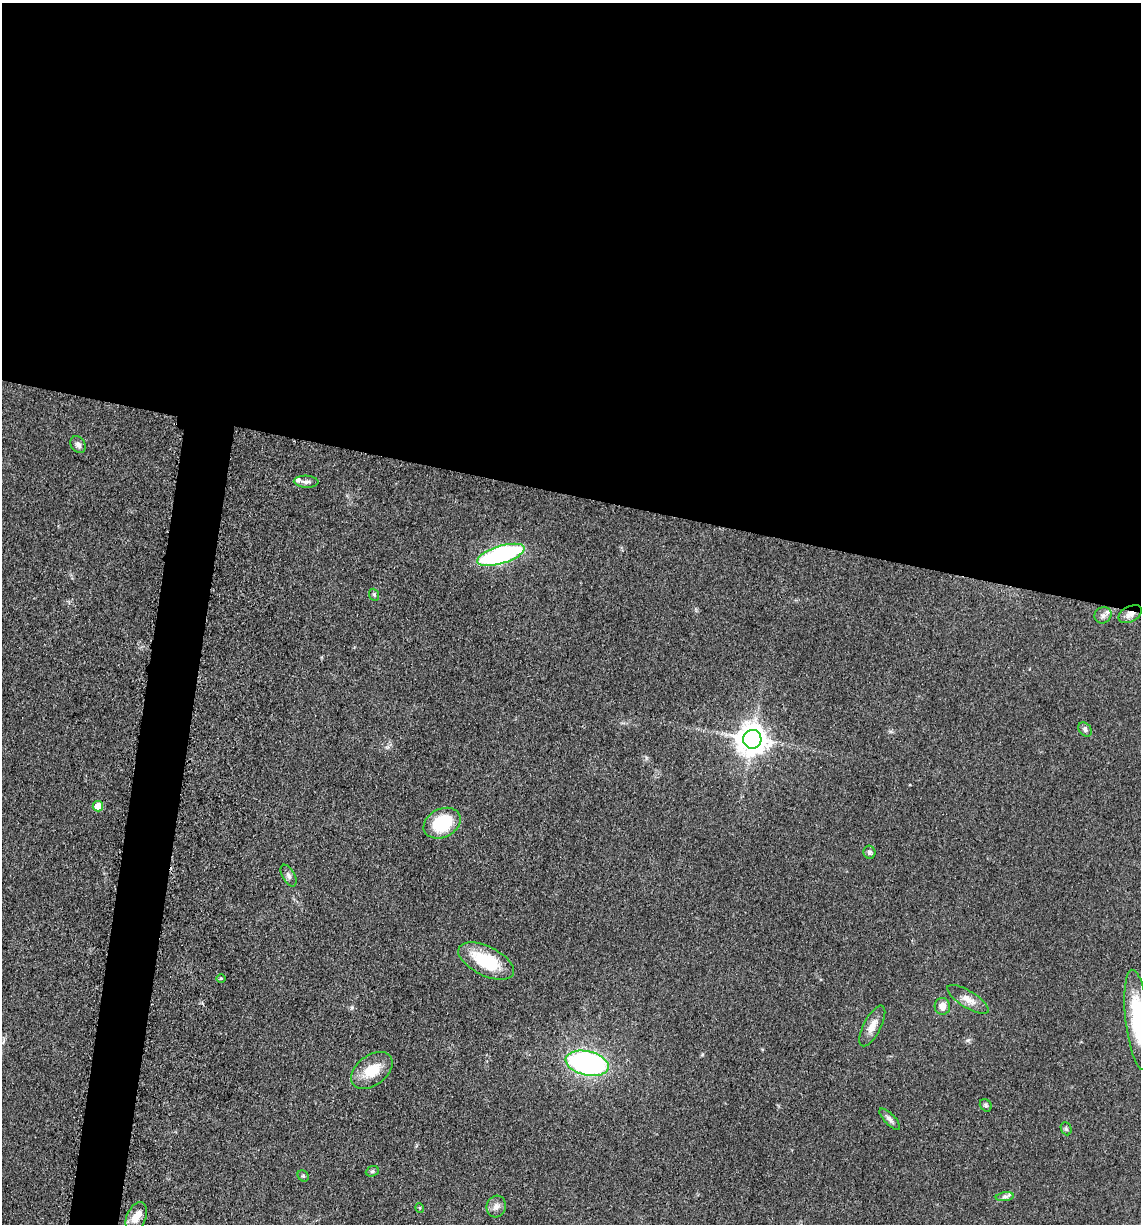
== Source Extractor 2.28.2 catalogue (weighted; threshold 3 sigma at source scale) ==
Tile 3 of 4 x 4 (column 3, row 1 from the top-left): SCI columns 2524-3662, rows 3686-4907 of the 4978 x 4921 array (HDU 1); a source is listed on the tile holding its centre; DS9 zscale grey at full resolution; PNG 1143 x 1226 px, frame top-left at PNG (2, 3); each listed source drawn as its Kron ellipse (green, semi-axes under 4 px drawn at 4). Shown black and unused: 43% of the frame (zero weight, under 3 of 5 exposures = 4% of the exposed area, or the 3 px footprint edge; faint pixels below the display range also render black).
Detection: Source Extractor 2.28.2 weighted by HDU 2 'WHT'; one run over the whole footprint, this tile lists its part. Background 0.0561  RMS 0.0058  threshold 0.0263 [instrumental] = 3 sigma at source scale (4.5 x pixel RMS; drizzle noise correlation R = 1.50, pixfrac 1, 0.05/0.05 arcsec/px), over >= 5 px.
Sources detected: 31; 2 inside a brighter listed object's ellipse — not listed separately; the other 29 listed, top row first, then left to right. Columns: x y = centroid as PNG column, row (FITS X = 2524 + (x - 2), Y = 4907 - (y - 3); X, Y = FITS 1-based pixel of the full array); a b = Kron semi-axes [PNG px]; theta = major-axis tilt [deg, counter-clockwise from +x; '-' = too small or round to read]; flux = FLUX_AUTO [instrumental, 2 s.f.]
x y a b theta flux
78 445 9 7 -56 2.3
306 482 12 6 -3 2.3
501 555 25 8 17 100
374 595 6 4 -68 0.96
1130 614 12 7 28 3.9
1103 615 9 8 - 2.5
1085 729 8 6 -52 1.6
752 739 9 9 - 890
98 806 5 5 - 8.3
442 823 19 14 27 33
869 852 6 6 - 1.5
289 875 12 6 -62 2.1
486 961 30 14 -26 28
221 978 5 3 - 0.6
968 999 24 8 -32 5.8
942 1006 8 7 - 4.7
1138 1020 50 12 -84 37
872 1026 22 8 63 5.7
587 1063 22 12 -13 130
372 1070 23 15 37 14
986 1105 7 5 -50 1.1
890 1119 14 5 -46 2.2
1066 1129 7 5 -67 1
372 1171 7 5 22 1.2
303 1176 6 5 - 0.86
1005 1197 9 4 9 1.8
496 1207 11 9 73 3.3
420 1208 5 3 - 0.58
136 1217 16 9 67 6.4
Overlapping masked pixels (flux is a lower limit): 1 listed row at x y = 1130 614
Isophote crosses this tile's border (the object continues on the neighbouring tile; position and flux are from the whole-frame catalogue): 1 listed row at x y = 1138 1020